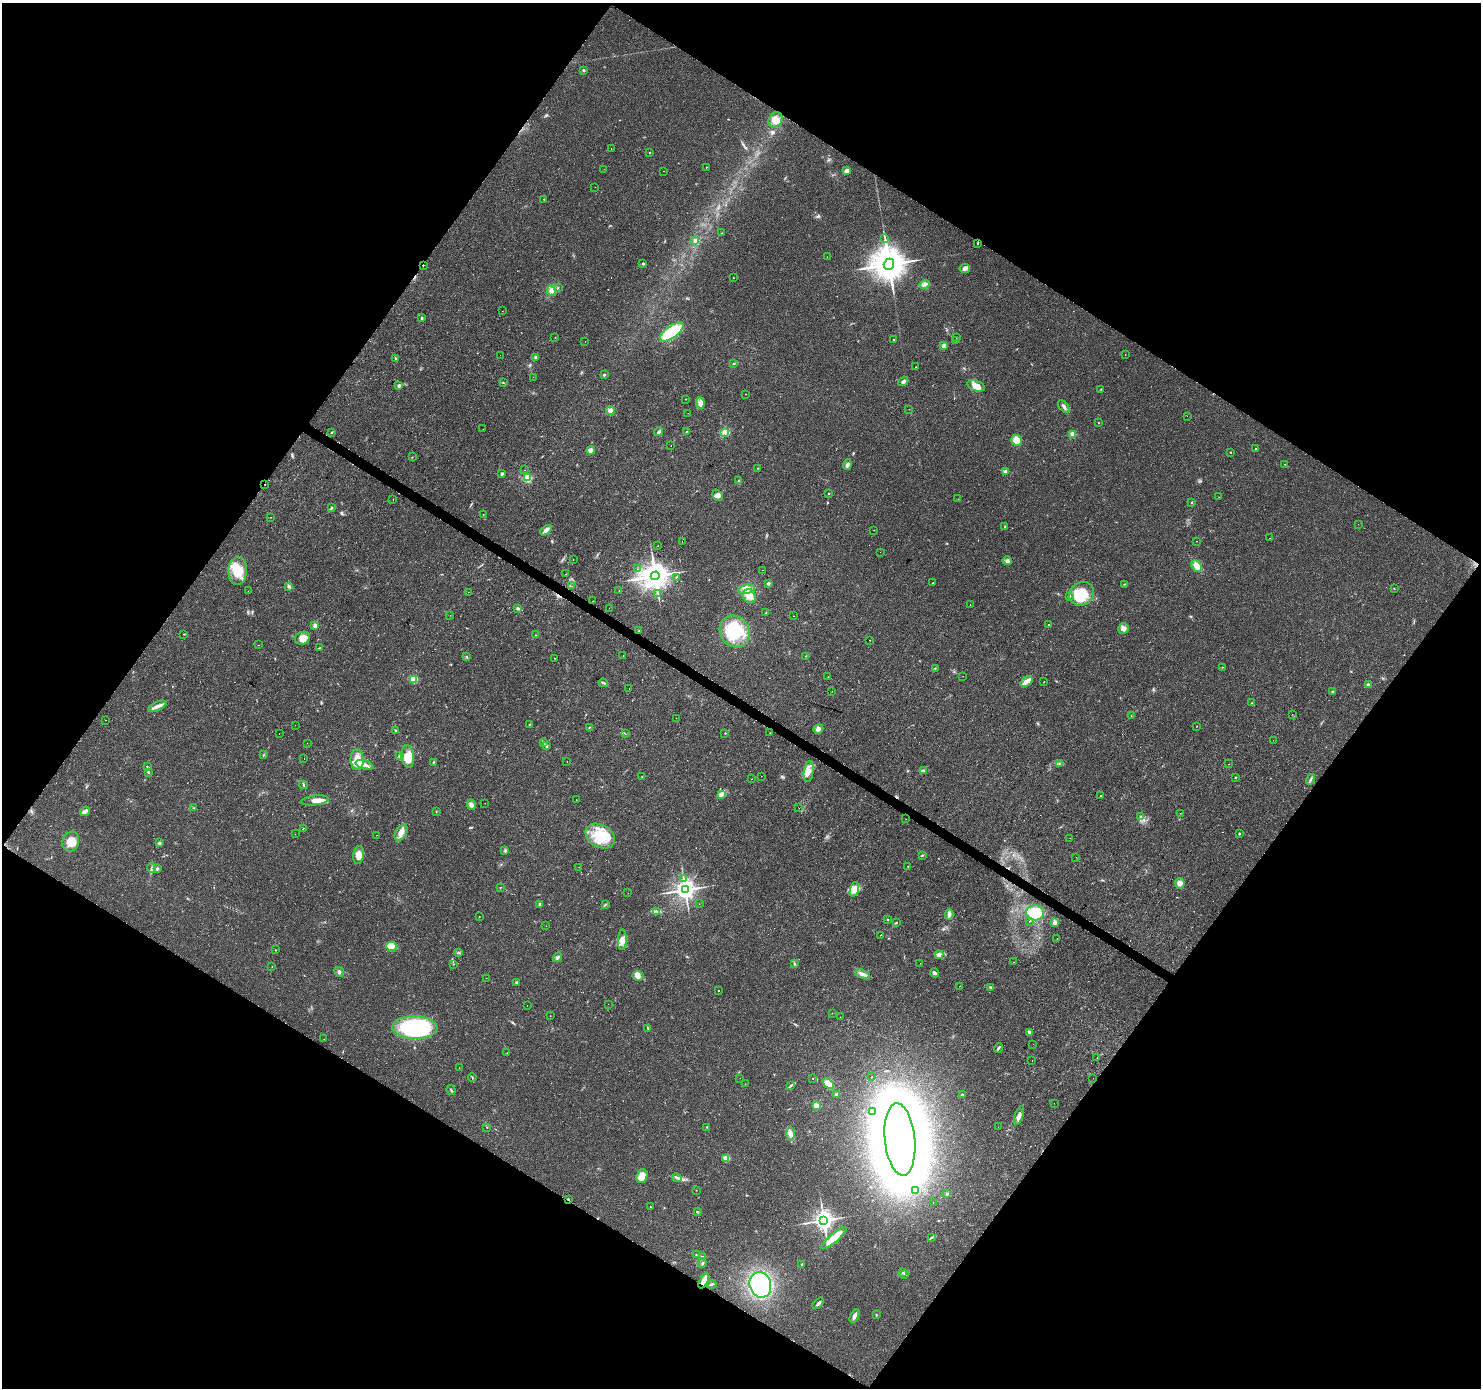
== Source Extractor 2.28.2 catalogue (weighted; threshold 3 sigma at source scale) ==
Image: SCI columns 18-5930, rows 260-5802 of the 5936 x 5993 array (HDU 1 of 3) = the unmasked area's bounding box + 8 px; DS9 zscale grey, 4 x 4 block average (1 PNG px = mean of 4 x 4 image px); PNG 1483 x 1390 px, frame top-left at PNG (2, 3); each listed source drawn as its Kron ellipse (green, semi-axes under 4 px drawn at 4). Shown black and unused: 49% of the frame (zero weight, under 2 of 3 exposures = <1% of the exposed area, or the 3 px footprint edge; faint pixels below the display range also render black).
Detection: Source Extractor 2.28.2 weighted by HDU 2 'WHT'. Background 0.0372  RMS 0.0044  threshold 0.0198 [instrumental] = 3 sigma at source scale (4.5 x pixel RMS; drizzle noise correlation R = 1.50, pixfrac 1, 0.0396/0.0396 arcsec/px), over >= 5 px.
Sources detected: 350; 2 too faint to see at this stretch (4 x 4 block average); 2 inside a brighter object's white glare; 13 cosmic-ray / hot-pixel residue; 1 long thin detection or spike segment (spike, bleed or trail) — neither listed nor drawn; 3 coinciding with a brighter row at this scale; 9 inside a brighter listed object's ellipse — not listed separately; the other 320 listed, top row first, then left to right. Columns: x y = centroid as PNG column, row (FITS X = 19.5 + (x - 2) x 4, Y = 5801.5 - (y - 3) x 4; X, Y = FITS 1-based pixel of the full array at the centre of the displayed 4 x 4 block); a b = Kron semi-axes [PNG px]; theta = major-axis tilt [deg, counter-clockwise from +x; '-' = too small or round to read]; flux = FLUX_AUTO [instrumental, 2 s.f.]
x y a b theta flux
583 70 3 2 - 3
775 120 8 6 57 18
611 149 2 2 - 7.5
650 152 2 2 - 1.2
706 167 2 2 - 0.9
604 169 2 2 - 0.4
663 171 2 2 - 0.59
847 171 3 3 - 11
595 187 2 2 - 0.78
544 199 2 2 - 0.92
722 233 2 2 - 0.75
885 239 3 2 - 1.3
695 240 2 2 - 19
978 243 3 2 - 1.6
827 257 2 2 - 2.1
643 263 3 2 - 3.9
889 264 5 5 - 6900
423 265 2 2 - 3.3
965 268 5 4 - 8
733 278 2 2 - 0.9
925 284 5 4 - 9.2
558 288 2 2 - 0.83
551 291 5 3 - 7.5
502 311 2 2 - 0.53
422 318 2 2 - 8.3
672 332 14 6 36 120
555 337 2 2 - 0.7
957 338 2 2 - 0.79
894 340 2 2 - 3.7
585 341 2 2 - 0.55
955 341 2 2 - 1.6
943 346 3 3 - 4.2
500 355 2 2 - 0.38
1125 355 2 2 - 0.7
536 357 3 2 - 5.3
395 358 2 2 - 1.6
733 364 2 2 - 1.3
916 367 2 2 - 0.65
604 375 2 2 - 9.9
533 377 2 2 - 0.49
903 381 5 3 - 5.9
503 382 2 2 - 1.3
399 386 2 2 - 21
976 386 9 5 -18 28
1101 389 2 2 - 1.2
746 394 2 2 - 1.1
686 399 2 2 - 1.1
700 403 6 4 -83 11
1064 407 7 3 -51 9.6
909 409 2 2 - 0.5
610 411 4 4 - 13
688 413 2 2 - 0.72
1187 416 2 2 - 1.5
1098 423 2 2 - 1.2
483 429 2 2 - 0.42
331 432 3 2 - 2.1
658 432 4 3 - 5
686 432 3 2 - 1.4
725 432 4 3 - 6.4
1073 434 2 2 - 82
1016 440 5 5 - 24
671 446 2 2 - 0.5
1256 449 2 2 - 2.5
591 450 4 4 - 15
1230 452 2 2 - 1.1
412 457 2 2 - 1.1
1285 464 2 2 - 3.7
847 465 5 3 - 7.4
757 468 2 2 - 0.74
525 470 2 2 - 0.56
1005 471 4 3 - 6.4
502 474 2 2 - 8.8
527 478 2 2 - 200
739 481 3 3 - 3.7
265 484 2 2 - 14
829 493 2 2 - 2.6
718 495 6 4 -51 10
1219 497 2 2 - 0.51
393 499 2 2 - 0.88
958 499 2 2 - 0.4
1191 503 2 2 - 1.4
331 508 3 2 - 2.4
483 515 2 2 - 0.84
270 517 2 2 - 3.4
1358 524 2 2 - 0.36
1004 527 2 2 - 1.4
546 530 6 2 41 20
874 530 2 2 - 0.62
1270 538 2 2 - 2.2
682 541 2 2 - 1.8
1197 541 2 2 - 0.74
658 546 2 2 - 0.49
880 552 2 2 - 0.34
573 559 2 2 - 9.5
1007 561 5 4 - 7.4
1197 566 6 4 -50 22
637 569 2 2 - 1.1
762 570 2 2 - 1.3
238 571 14 9 86 58
566 574 2 2 - 1.1
655 576 4 4 - 4100
676 577 2 2 - 1.3
768 583 3 3 - 4.7
933 583 2 2 - 1.1
1124 584 2 2 - 1
289 586 4 3 - 4.1
572 586 2 2 - 0.7
1394 588 2 2 - 1.2
747 589 8 4 12 28
248 591 2 2 - 0.41
619 591 2 2 - 2.1
468 592 2 2 - 0.52
658 593 2 2 - 1.9
1081 594 13 11 29 81
749 596 7 6 - 22
1069 596 3 2 - 3.2
593 601 2 2 - 0.7
970 605 2 2 - 3.8
518 608 3 2 - 5
609 608 2 2 - 1
766 613 2 2 - 1.4
450 615 2 2 - 0.5
794 616 2 2 - 1.6
1049 624 2 2 - 2.3
315 625 2 2 - 43
1123 628 5 5 - 10
639 630 2 2 - 1.4
735 631 16 14 -58 120
184 634 2 2 - 1.1
535 635 2 2 - 0.76
303 638 7 6 - 18
870 640 2 2 - 0.77
259 645 2 2 - 0.72
320 648 2 2 - 1.1
623 656 2 2 - 2.3
806 656 2 2 - 1.3
467 657 3 2 - 2.6
554 658 2 2 - 0.93
1222 667 3 2 - 1.3
935 668 2 2 - 1.3
963 676 2 2 - 0.47
828 677 2 2 - 0.63
414 679 2 2 - 130
1026 681 7 2 37 34
1044 681 2 2 - 0.77
603 683 4 2 - 4.1
1368 685 4 3 - 7
629 688 2 2 - 0.68
1332 691 3 2 - 2.4
832 692 2 2 - 0.53
1252 703 2 2 - 1.1
158 706 9 4 24 12
1292 714 2 2 - 0.61
1131 716 2 2 - 1
676 718 2 2 - 0.35
105 720 2 2 - 1.3
529 724 2 2 - 1.8
295 725 2 2 - 0.81
1197 726 2 2 - 0.74
589 728 2 2 - 1.2
818 729 5 4 - 9
396 731 2 2 - 1.9
625 733 2 2 - 2.8
725 733 2 2 - 1.9
770 733 2 2 - 4.3
279 734 2 2 - 0.62
1273 740 2 2 - 1.4
307 743 2 2 - 1.2
543 743 3 3 - 3.6
546 745 3 2 - 2.2
263 755 2 2 - 1.3
399 756 3 2 - 3.7
408 756 11 6 -83 40
304 759 2 2 - 0.36
357 760 10 6 -88 40
567 761 2 2 - 2.3
433 762 3 2 - 2.1
1060 763 3 2 - 1.8
1229 764 2 2 - 0.59
364 765 9 3 -16 18
148 767 2 2 - 1.2
924 771 2 2 - 1.8
809 772 10 5 83 20
148 773 4 2 - 2.9
761 776 2 2 - 0.39
641 777 2 2 - 0.59
1235 778 2 2 - 1.2
751 779 2 2 - 1.1
1311 779 5 2 - 4.1
303 785 4 2 - 2.8
722 794 4 2 - 3.9
1101 795 2 2 - 1.6
315 800 14 5 7 21
576 800 2 2 - 0.74
485 803 2 2 - 0.69
471 805 5 3 - 11
194 808 3 2 - 2.1
799 808 2 2 - 8.2
85 811 5 3 - 13
436 811 2 2 - 0.77
1180 813 2 2 - 0.83
1140 817 2 2 - 1.6
906 819 2 2 - 0.45
303 828 3 2 - 1
401 833 9 5 58 16
295 834 2 2 - 0.62
1239 834 2 2 - 2.6
377 835 2 2 - 0.38
600 836 15 11 -29 73
1070 838 2 2 - 0.65
71 842 10 8 69 34
159 843 3 3 - 3
505 850 2 2 - 1.1
358 855 9 5 82 23
922 855 2 2 - 1.9
1076 857 2 2 - 0.36
908 866 2 2 - 0.59
579 867 2 2 - 0.67
151 868 5 2 - 4.2
157 868 2 2 - 19
683 879 2 2 - 1
1180 883 5 5 - 13
500 888 2 2 - 0.76
854 889 7 4 73 14
685 890 3 3 - 2100
628 893 2 2 - 0.61
540 904 2 2 - 22
699 904 2 2 - 0.41
605 905 2 2 - 0.95
657 911 4 2 - 4.1
1035 913 9 7 -5 69
949 914 5 3 - 14
479 917 2 2 - 1.6
888 919 2 2 - 1.7
1029 921 2 2 - 2.1
1055 922 2 2 - 43
896 923 2 2 - 1.9
546 926 2 2 - 0.81
881 935 2 2 - 22
1057 938 2 2 - 0.74
622 940 10 4 87 17
391 946 5 4 - 41
276 950 2 2 - 1.7
458 952 2 2 - 1.7
939 955 4 3 - 9.2
558 957 5 2 - 3.6
1013 962 2 2 - 0.56
795 963 2 2 - 1
920 963 2 2 - 0.39
453 964 2 2 - 0.72
272 967 2 2 - 0.46
339 972 5 4 - 5.8
934 973 5 3 - 6.7
862 974 8 3 -19 10
638 976 5 5 - 10
486 978 2 2 - 0.53
516 982 3 2 - 3.2
960 986 2 2 - 1.2
991 987 4 2 - 1.7
718 991 2 2 - 1.5
608 1004 2 2 - 0.42
527 1005 2 2 - 0.34
832 1013 2 2 - 0.91
550 1016 2 2 - 0.57
840 1017 2 2 - 1.8
415 1028 22 11 -1 330
648 1028 2 2 - 1.6
1029 1033 2 2 - 2.1
324 1039 2 2 - 0.7
1033 1044 2 2 - 0.35
998 1048 5 2 - 3.7
507 1053 2 2 - 0.79
1097 1058 2 2 - 2.2
1032 1061 2 2 - 2.3
459 1067 2 2 - 0.34
472 1077 4 2 - 1.6
872 1077 2 2 - 0.56
740 1078 2 2 - 0.55
813 1078 2 2 - 1
1093 1078 2 2 - 0.4
745 1084 2 2 - 1.7
828 1084 6 4 -43 38
791 1086 3 2 - 1.5
451 1090 5 2 - 2.9
836 1094 3 3 - 3.8
962 1094 2 2 - 9.5
1054 1103 2 2 - 2.2
816 1105 2 2 - 70
873 1112 3 3 - 3.5
1019 1115 9 4 71 11
486 1127 2 2 - 0.72
707 1127 2 2 - 1.3
998 1127 2 2 - 0.49
791 1134 7 4 -88 12
900 1139 36 15 -84 4400
725 1158 3 3 - 4.6
642 1176 7 5 69 30
677 1178 5 2 - 5.1
696 1190 2 2 - 0.75
916 1190 2 2 - 0.84
947 1194 2 2 - 17
568 1199 3 2 - 1.9
933 1202 2 2 - 0.79
650 1207 2 2 - 3.8
697 1212 2 2 - 1.2
824 1220 3 3 - 1800
834 1238 16 4 40 40
931 1238 3 2 - 3
696 1255 2 2 - 1.4
703 1257 3 2 - 7.2
702 1263 5 2 - 3.5
802 1264 2 2 - 1.8
903 1273 2 2 - 1.6
905 1275 2 2 - 1
704 1281 8 3 65 23
712 1284 5 2 - 2.9
760 1285 13 10 -72 320
818 1303 7 2 48 5.3
876 1315 2 2 - 1.4
854 1316 7 3 63 11
Overlapping masked pixels (flux is a lower limit): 4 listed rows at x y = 423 265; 265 484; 568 1199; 704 1281
Diffuse or blended objects may show on this block-average render without a row.